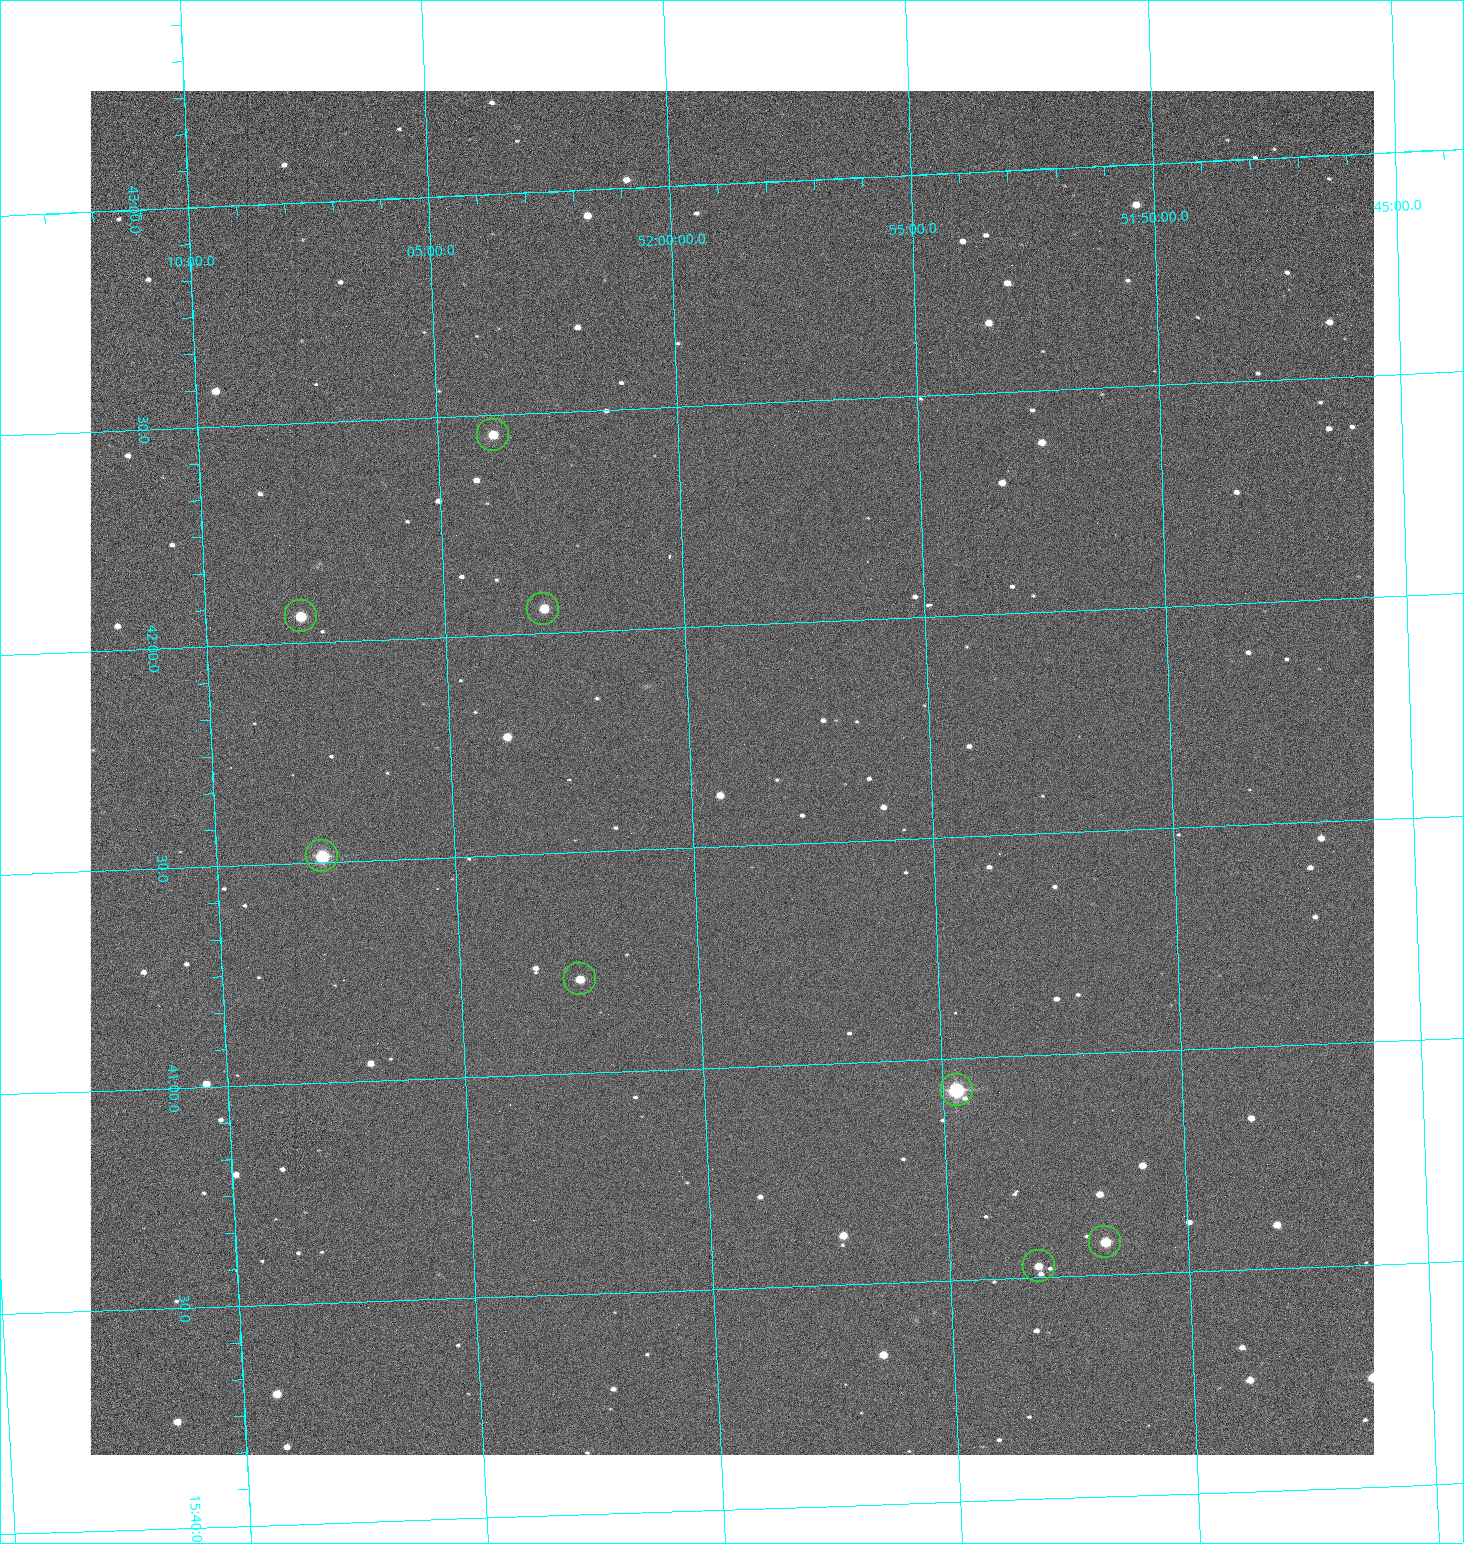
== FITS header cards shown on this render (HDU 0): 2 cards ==
NAXIS1  =                 1284 /fastest changing axis
NAXIS2  =                 1364 /next to fastest changing axis

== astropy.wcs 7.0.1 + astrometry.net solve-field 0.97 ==
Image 1284 x 1364 px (HDU 0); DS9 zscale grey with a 90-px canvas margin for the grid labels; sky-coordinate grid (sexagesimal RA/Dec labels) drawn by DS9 from the SOLVED WCS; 8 Tycho-2 reference stars matched to detected sources circled (green)
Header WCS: RA---TAN/DEC--TAN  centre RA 15:41:40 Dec +51:59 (235.42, +51.99 deg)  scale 1.26 arcsec/px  FOV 26.9' x 28.5'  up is +92 deg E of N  parity flipped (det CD > 0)
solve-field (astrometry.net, Tycho-2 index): VERIFIED the header's WCS against the Tycho-2 star catalogue (8 matches, 0 conflicts) and refined it, rather than solving blind
Solved WCS: RA---TAN-SIP/DEC--TAN-SIP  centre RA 15:41:40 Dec +51:59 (235.42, +51.99 deg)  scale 1.25 arcsec/px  FOV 26.8' x 28.5'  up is +92 deg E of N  parity flipped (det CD > 0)
The solver's refit moves the header's centre by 0.62 arcsec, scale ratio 0.9977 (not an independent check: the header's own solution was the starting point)
Tycho-2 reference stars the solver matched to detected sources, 8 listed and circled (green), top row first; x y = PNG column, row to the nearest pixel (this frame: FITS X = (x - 90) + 1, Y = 1364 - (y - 91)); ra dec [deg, ICRS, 3 dp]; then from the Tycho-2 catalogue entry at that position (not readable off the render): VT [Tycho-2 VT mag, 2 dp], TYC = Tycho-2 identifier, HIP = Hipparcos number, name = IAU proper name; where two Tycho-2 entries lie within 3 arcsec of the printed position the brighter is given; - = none
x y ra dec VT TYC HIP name
493 435 235.614 +52.064 11.61 3489-1132-1 - -
543 609 235.514 +52.049 11.19 3489-1407-1 - -
301 616 235.515 +52.133 11.12 3489-1380-1 - -
322 856 235.378 +52.130 9.31 3489-1322-1 76850 -
580 979 235.303 +52.042 11.52 3489-958-1 - -
957 1090 235.232 +51.912 9.59 3489-824-1 - -
1105 1242 235.143 +51.862 10.97 3489-1016-1 - -
1039 1266 235.131 +51.886 12.29 3489-908-1 - -